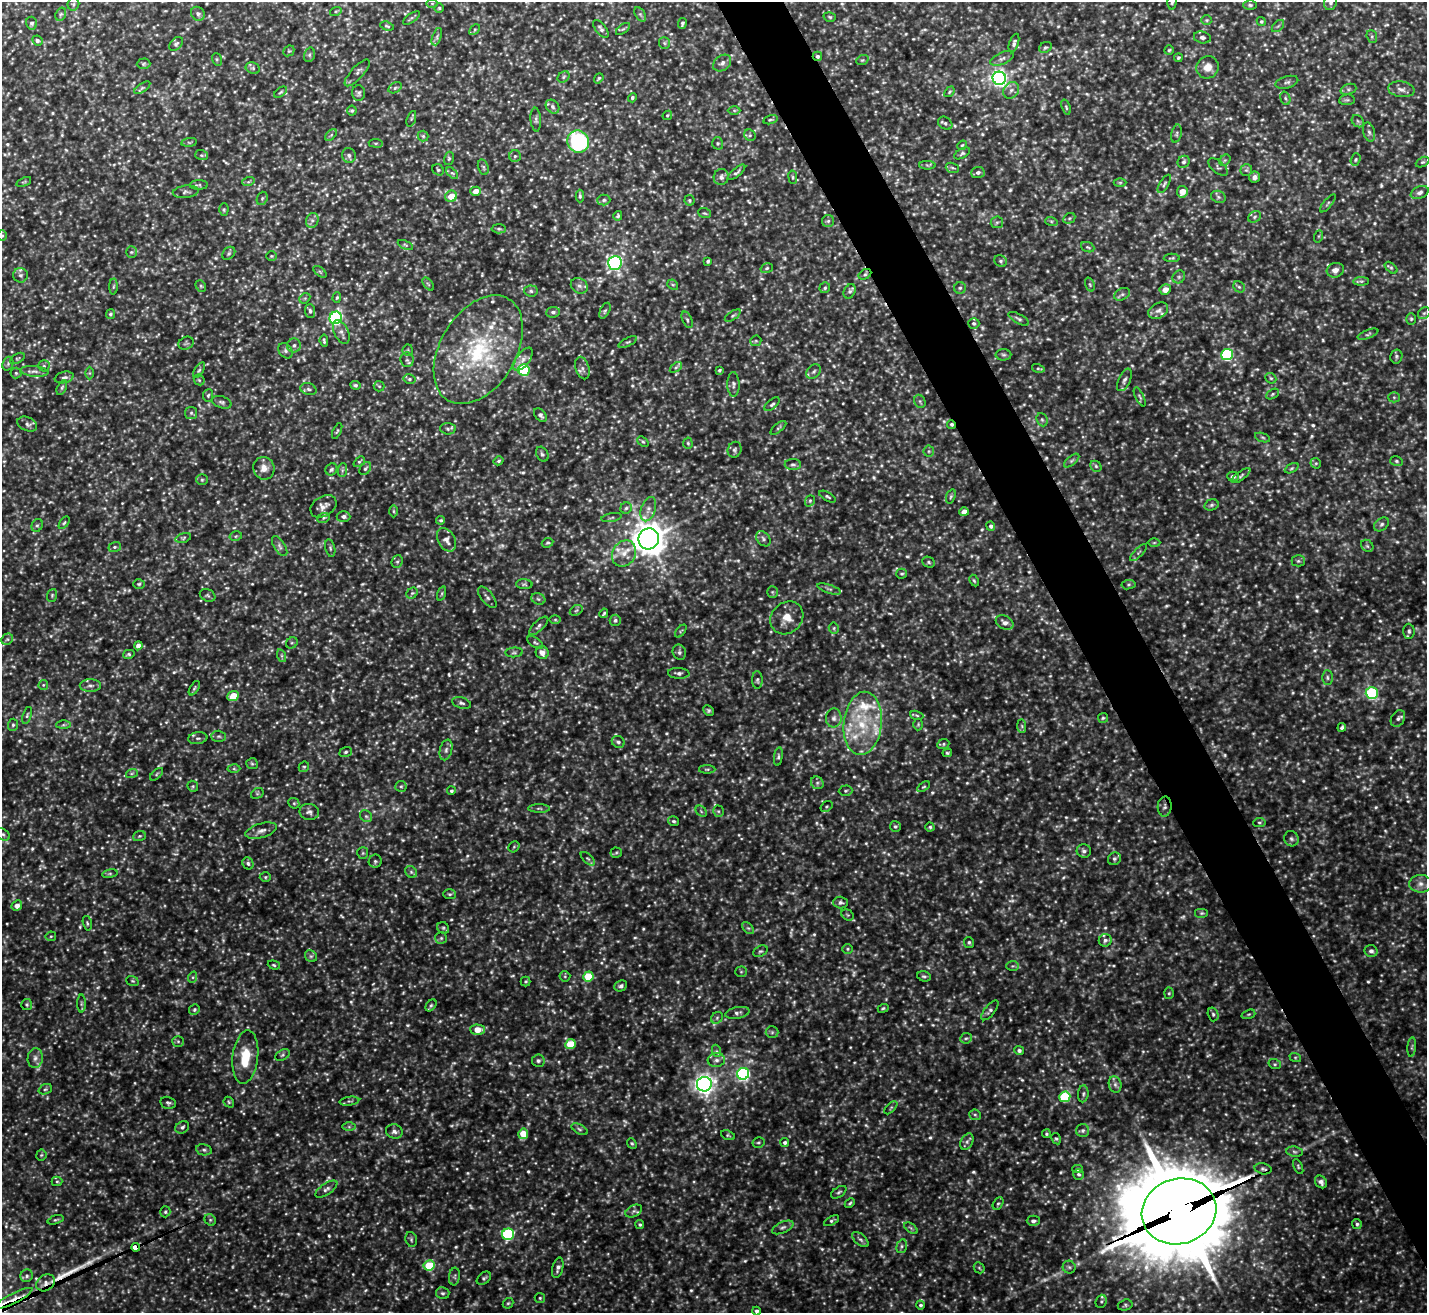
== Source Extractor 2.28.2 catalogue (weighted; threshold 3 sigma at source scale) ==
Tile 6 of 4 x 4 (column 2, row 2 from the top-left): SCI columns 1425-2849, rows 2777-4087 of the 5699 x 5686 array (HDU 1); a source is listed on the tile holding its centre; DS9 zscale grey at full resolution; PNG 1429 x 1315 px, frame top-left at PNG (2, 2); each listed source drawn as its Kron ellipse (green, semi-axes under 4 px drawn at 4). Shown black and unused: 4% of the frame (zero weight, under 3 of 5 exposures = <1% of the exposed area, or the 3 px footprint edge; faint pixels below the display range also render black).
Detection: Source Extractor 2.28.2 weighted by HDU 2 'WHT'; one run over the whole footprint, this tile lists its part. Background 0.207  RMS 0.025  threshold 0.113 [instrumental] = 3 sigma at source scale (4.5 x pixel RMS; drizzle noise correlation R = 1.50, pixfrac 1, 0.05/0.05 arcsec/px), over >= 5 px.
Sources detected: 1134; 84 too faint to see at this stretch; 1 inside a brighter object's white glare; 1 long thin detection or spike segment (spike, bleed or trail) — neither listed nor drawn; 13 inside a brighter listed object's ellipse — not listed separately; of the other 1035, all 500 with FLUX_AUTO >= 3.46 (the completeness limit of this list) listed and drawn (535 fainter detections not listed), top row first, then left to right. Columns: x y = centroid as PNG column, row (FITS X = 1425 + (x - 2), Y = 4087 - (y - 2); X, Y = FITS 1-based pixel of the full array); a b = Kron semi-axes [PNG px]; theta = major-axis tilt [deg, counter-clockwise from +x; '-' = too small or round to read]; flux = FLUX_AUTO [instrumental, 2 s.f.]
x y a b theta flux
1172 2 8 4 -89 4.6
1330 2 8 6 77 6.8
432 3 6 4 0 3.9
73 4 6 5 - 4.9
1250 5 7 5 -1 4.7
439 8 5 5 - 3.5
336 11 6 3 18 3.5
61 14 7 5 71 5.2
198 14 7 6 - 7.2
640 14 8 5 -57 5.3
830 17 6 4 -17 3.9
411 18 10 4 37 4.3
1207 20 5 5 - 3.7
1261 21 5 4 - 3.6
32 23 6 5 - 7
682 24 5 3 - 4.9
387 26 7 4 -17 3.6
1278 26 7 4 44 4.6
601 29 10 5 -52 8.1
623 29 8 4 36 4
475 30 6 4 46 3.8
1372 36 6 5 - 4.6
437 37 9 4 70 5.9
1202 37 8 6 -13 8
37 41 5 5 - 6.3
664 43 6 5 - 4.5
1014 43 9 4 72 7.1
176 44 8 5 45 6.2
1045 47 6 5 - 4.6
1169 50 5 4 - 3.6
289 51 6 5 - 4.1
309 55 7 5 73 5.3
817 56 5 4 - 5.6
1002 58 12 6 23 9.6
1178 58 4 3 - 3.6
217 59 6 5 - 3.7
862 60 6 4 20 3.8
722 63 10 7 38 9.9
143 64 7 5 2 4.1
1208 67 11 11 - 25
253 68 7 5 -21 5.2
357 73 17 6 48 11
563 77 6 5 - 4.9
599 78 5 3 - 3.7
999 78 7 6 - 910
1287 82 12 6 16 7.8
142 88 9 4 34 4.9
395 88 7 5 31 4.7
1348 89 8 5 19 5.7
1401 89 13 7 -8 14
1011 90 9 7 54 11
280 92 7 4 37 3.9
949 92 6 4 50 3.7
359 93 8 6 -86 6.3
632 98 5 4 - 4
1285 98 7 5 -72 4.4
1347 100 8 5 7 4.9
552 107 7 6 - 7.9
1066 107 8 4 -72 4
734 110 6 4 -1 3.7
352 111 5 5 - 4.2
667 115 5 4 - 3.5
411 119 8 3 71 3.5
536 120 12 5 -85 6.8
770 120 7 4 15 3.9
1358 121 7 5 -46 4.5
945 123 8 6 -36 6.1
1369 132 10 6 -74 7.8
1177 134 9 5 78 5
331 135 7 4 46 4
750 135 6 5 - 4.6
423 136 5 5 - 4.3
578 141 11 10 - 250
189 142 8 4 7 3.6
376 143 7 3 -7 3.5
718 143 6 5 - 3.8
962 145 5 4 - 3.6
962 153 8 4 30 5.1
202 155 6 5 - 3.9
349 155 8 6 -73 7.1
515 156 6 6 - 5.5
449 158 7 5 75 4.3
1225 160 6 5 - 4.5
1355 160 6 5 - 4
1184 162 6 5 - 5.4
1422 162 7 4 25 4.5
927 165 8 4 -2 4.4
483 167 8 5 -73 5.4
1218 167 11 6 -41 5.9
952 168 7 5 -19 4.7
438 170 6 5 - 4.1
1246 170 6 6 - 5.3
736 172 11 3 40 6.3
978 172 6 5 - 7.7
452 173 7 4 -43 4.2
721 177 8 7 - 10
793 177 7 3 -82 3.5
1255 177 6 5 - 10
24 182 8 4 22 3.5
248 182 6 4 18 3.6
1120 182 6 4 0 3.6
1164 184 10 4 59 5.8
199 185 9 4 1 4.8
476 191 5 4 - 23
186 192 13 6 5 8.3
1182 192 6 5 - 27
1420 192 9 6 23 8.6
451 196 6 5 - 43
580 196 6 4 -90 4.5
1218 197 8 6 -23 6.2
262 198 7 5 69 4.4
604 200 6 5 - 4.6
689 200 5 5 - 3.5
1328 203 11 3 50 4.2
224 210 6 4 89 3.7
705 213 6 4 -19 3.8
618 216 5 4 - 4.2
1254 217 7 5 38 5.4
1069 218 6 5 - 4.3
312 220 8 6 69 8.8
828 221 6 6 - 5.7
1051 221 6 4 -18 3.6
997 222 6 5 - 5
499 229 7 4 -3 4.9
2 236 5 5 - 3.7
1319 236 6 4 71 3.5
405 245 8 4 -24 3.8
1088 247 7 5 -21 4.6
131 252 5 5 - 4.5
229 253 7 5 46 5
271 256 5 4 - 3.6
1172 258 8 4 1 4
708 261 3 3 - 4.2
1001 261 6 5 - 5.9
615 263 7 6 - 600
767 268 6 4 18 4.2
1391 268 7 4 -40 4
1335 270 9 7 16 15
320 272 8 4 -37 4
865 274 7 4 29 4.9
20 275 7 7 - 8.2
1179 277 7 6 - 5.6
1361 281 8 4 0 4.6
428 284 7 3 -52 3.7
1090 284 7 4 -70 4.2
673 285 6 4 -42 3.9
201 286 6 5 - 4.3
579 286 9 7 -34 10
113 287 8 4 88 4.1
1239 287 6 5 - 5.5
825 288 5 5 - 4.9
960 288 6 5 - 5.8
1165 289 5 5 - 19
531 291 7 6 - 5.8
850 291 7 5 61 5.8
1122 294 8 5 28 6.9
337 297 5 4 - 3.8
305 298 6 4 43 3.8
310 311 7 5 -87 6.7
605 311 8 4 65 5.3
1158 311 10 7 29 10
553 312 7 5 6 7.4
1424 313 7 5 43 4.7
110 314 5 4 - 4.8
733 316 9 4 33 4.6
336 318 6 6 - 460
1019 319 11 4 -29 6.2
1411 319 5 5 - 4
687 320 8 4 -66 5.4
974 323 5 5 - 5.7
341 332 12 7 -64 13
1368 334 11 4 21 5.2
324 341 6 3 -84 4.2
756 341 5 5 - 3.6
628 342 10 4 25 4.7
186 343 8 6 27 5.3
294 345 7 6 - 8.2
408 350 5 5 - 3.6
478 350 59 38 59 310
285 351 8 6 -54 7.9
1004 355 8 5 -1 5.7
1227 355 6 5 - 280
1396 356 7 6 - 5
17 358 8 4 29 3.7
523 359 13 6 53 13
407 360 7 6 - 7.1
8 364 7 5 71 4.8
44 366 5 5 - 4.6
676 367 7 4 36 4.8
582 368 11 7 -73 10
1038 368 6 4 -14 3.6
199 370 8 3 57 4.8
524 370 6 5 - 200
720 370 4 3 - 4.2
34 371 14 5 -5 10
814 371 8 6 45 7.4
16 373 5 5 - 3.9
89 373 6 4 -90 3.6
64 377 9 5 13 8.1
1271 378 6 5 - 3.9
409 379 6 5 - 4.5
199 380 6 4 -45 3.7
1124 380 12 6 64 8.9
733 384 12 6 -89 8.4
355 385 5 4 - 4.9
379 386 5 5 - 3.7
62 387 8 4 63 4.3
308 389 8 6 -18 7
1272 394 7 4 28 4
208 395 6 5 - 4.5
1140 397 10 4 -64 4.6
1394 397 5 5 - 3.9
920 401 7 5 -64 4.3
222 402 10 6 -17 6.4
772 404 9 4 40 5.1
191 413 6 6 - 5.4
540 415 8 5 -48 8.2
1042 420 7 5 -67 5
27 424 10 6 -24 9.1
951 424 5 4 - 5.2
778 428 9 3 40 3.8
448 429 8 6 -3 6.2
337 431 8 3 66 3.6
1263 437 8 3 -19 4.3
643 442 6 4 -40 3.8
688 443 5 4 - 3.7
734 450 8 6 66 6.7
929 451 5 5 - 4.3
542 454 8 5 -61 6
498 461 5 4 - 4.2
1072 461 9 4 39 5.5
1396 461 6 5 - 4.2
359 462 6 4 41 3.9
1316 463 5 5 - 3.7
793 464 8 5 0 5.7
1096 466 6 5 - 4.3
264 468 11 10 - 20
1292 468 7 4 27 4.2
331 469 6 5 - 5.4
365 469 7 5 50 5
342 470 7 4 88 4.6
1233 476 6 5 - 9.2
1241 476 11 4 37 5.9
202 480 6 5 - 4.2
951 496 7 4 71 4.2
828 497 9 4 -28 4.6
810 501 6 4 69 3.9
1211 505 7 5 17 5.6
323 506 14 10 33 16
626 508 6 5 - 5.3
648 509 12 7 72 17
393 511 6 4 -89 3.8
964 512 4 4 - 21
343 517 7 5 -1 8.7
324 518 6 5 - 4.1
611 518 10 3 9 4.9
441 520 4 4 - 4
64 523 7 3 53 3.5
1382 524 8 6 39 6.6
37 525 6 5 - 5.6
991 526 4 4 - 6.3
236 536 6 4 13 4.3
183 538 8 4 18 4.3
649 539 10 10 - 4900
763 539 8 6 -48 7.4
446 540 13 8 -62 16
548 543 6 4 26 3.9
1154 543 6 4 1 3.7
280 546 11 5 -57 8.3
1367 546 7 5 -45 5.4
115 547 6 5 - 4.7
330 548 9 5 -77 5.1
624 553 14 11 57 31
1138 553 11 4 45 5.3
397 561 6 5 - 5.4
1298 561 6 5 - 4.6
929 562 6 5 - 5
902 574 5 5 - 4.3
974 581 6 4 -62 3.6
139 584 6 4 4 3.7
524 584 8 5 -2 4.7
1128 585 7 4 7 3.9
829 589 12 4 -18 7.4
772 592 6 5 - 4.4
412 593 6 5 - 4.2
442 593 7 3 71 3.9
52 595 6 5 - 3.8
208 595 8 6 -26 5.4
487 597 13 6 -51 8.6
538 599 7 5 -22 5.8
576 610 7 4 31 4.5
604 613 5 3 - 3.9
787 618 18 15 45 38
555 620 6 4 0 3.5
615 620 6 5 - 5.4
1005 623 9 6 -26 13
539 626 12 5 44 8
834 628 5 5 - 4.4
681 631 7 3 51 3.7
1409 631 7 5 -87 6.2
7 639 6 5 - 4.8
535 642 9 4 -33 5.2
292 643 6 5 - 4
138 646 4 4 - 11
514 652 9 5 4 5
679 652 8 6 -70 7
542 653 7 6 - 17
129 654 6 4 14 4.2
282 656 6 4 -71 4.7
679 673 11 5 -4 7.6
1327 678 7 5 -89 5.7
757 680 9 5 -89 5.6
43 685 5 4 - 3.7
90 686 10 6 0 10
194 688 8 4 59 4.3
1372 693 6 6 - 300
233 696 6 5 - 56
461 703 9 5 -17 6.7
708 710 5 5 - 4.7
27 715 9 4 71 5.1
917 715 7 4 -19 3.7
834 718 9 8 - 12
1103 718 5 5 - 4
1398 719 9 6 58 8.7
863 723 31 19 84 130
918 724 6 5 - 3.6
13 725 6 5 - 5.2
63 725 7 4 1 4.3
1022 726 7 4 -88 4.9
1342 727 4 4 - 5.7
219 736 7 5 -1 5.5
198 738 9 6 7 8
618 742 7 5 -35 7.2
943 744 6 5 - 4.3
446 750 10 6 76 9.2
346 752 6 5 - 4.8
947 753 5 4 - 3.8
778 757 9 4 81 5.1
252 764 6 5 - 4.3
304 767 5 5 - 3.9
234 769 6 4 -1 4.6
707 769 8 3 0 3.5
132 773 6 4 19 3.8
157 774 8 4 42 4.3
817 783 7 6 - 6.3
193 786 6 5 - 4
401 786 5 5 - 4.4
924 787 7 4 34 3.6
451 791 4 4 - 4.5
845 791 7 5 2 4.7
257 793 7 5 30 4
294 803 6 5 - 3.7
826 806 6 5 - 3.9
1165 807 10 7 87 8.4
539 808 11 4 -1 4.8
701 811 6 4 -46 4.2
718 811 5 5 - 4.1
309 812 10 8 -11 11
366 816 6 5 - 5.3
674 821 5 5 - 4.3
1259 822 6 4 6 4
895 826 5 5 - 4.7
930 827 4 4 - 4.2
261 831 16 7 16 14
3 834 8 5 -38 6.2
139 836 6 5 - 4.5
1291 839 8 7 - 7.2
514 847 6 5 - 3.9
1084 851 7 6 - 8.1
363 853 6 5 - 4
616 853 6 5 - 4
588 859 9 4 -44 4.8
1114 859 7 6 - 5.8
375 861 6 6 - 5.2
248 863 6 5 - 5.4
411 872 6 5 - 5.2
110 874 8 4 8 4.1
265 877 5 5 - 4.1
1420 884 11 9 2 17
450 894 6 5 - 4.8
841 902 7 6 - 6.9
17 906 6 4 47 18
1202 913 7 5 0 4.6
848 915 6 5 - 4
87 923 7 4 -76 4.1
443 928 6 5 - 5.1
748 928 7 4 -43 4.9
51 936 5 5 - 3.5
441 938 6 6 - 4.7
1105 940 6 6 - 8.2
969 942 5 5 - 4.9
847 949 5 5 - 3.9
760 951 8 5 28 5
1371 951 6 6 - 9.4
311 956 6 5 - 5.1
274 965 6 4 -20 3.8
1013 966 6 5 - 4.4
741 972 5 5 - 3.5
565 976 5 5 - 3.5
588 976 5 5 - 97
924 976 7 5 -16 5.2
193 977 6 4 72 3.7
132 981 6 4 -19 3.7
525 981 5 5 - 3.7
621 986 6 5 - 6.4
1169 993 6 5 - 3.8
81 1004 9 4 89 5.4
27 1005 5 5 - 4.4
431 1005 7 4 53 4.3
883 1008 5 3 - 3.5
194 1010 5 5 - 4.3
990 1010 12 5 51 7.5
737 1013 12 5 11 8.4
1213 1014 7 5 -75 5.5
1248 1014 7 4 19 4
717 1018 6 5 - 4.9
477 1030 7 5 -2 33
772 1032 6 6 - 5.4
966 1038 6 5 - 5
178 1041 6 5 - 4.3
570 1044 5 5 - 82
1412 1047 10 3 85 4.7
1019 1050 5 4 - 6.5
717 1051 6 4 -70 4.2
282 1055 8 5 27 4.7
245 1057 27 12 84 69
1295 1057 6 4 -19 3.6
35 1058 10 7 82 11
716 1060 9 7 6 10
538 1061 6 6 - 5.8
1275 1064 6 5 - 4.4
743 1074 6 6 - 490
704 1084 7 7 - 1400
1115 1084 8 6 -75 8.4
45 1089 7 5 21 4.6
1083 1094 8 5 87 5.5
1065 1097 5 5 - 170
349 1101 10 4 7 5.3
229 1102 6 4 -48 3.7
168 1103 8 6 -13 6
891 1108 8 3 45 3.5
975 1115 6 5 - 4.3
182 1127 7 5 32 7.6
349 1127 6 4 0 4.3
579 1129 9 4 -27 5.4
1083 1130 6 6 - 6.9
394 1131 8 7 - 9.7
523 1134 5 5 - 49
1046 1134 4 4 - 3.6
728 1135 7 4 -21 3.7
1056 1139 6 4 -60 4.2
785 1142 4 4 - 5.7
967 1142 9 5 63 7.1
632 1143 6 4 -49 3.9
758 1143 6 5 - 4
204 1150 8 5 -10 6.1
1295 1152 8 5 -8 5.8
41 1155 5 5 - 3.7
1298 1166 8 3 -65 3.6
1077 1169 5 4 - 4.1
1263 1169 8 5 -13 6
1078 1174 6 5 - 4.5
57 1181 5 4 - 4.1
1321 1182 7 5 -50 9.7
326 1189 12 5 34 9.2
839 1192 9 5 33 5.5
850 1203 6 3 46 4
998 1203 7 5 61 4.4
634 1211 9 5 25 7.4
1179 1211 38 32 18 36000
165 1212 5 5 - 3.9
55 1220 8 4 17 4.2
210 1220 6 5 - 4.3
831 1221 8 4 28 5
1033 1221 6 5 - 7.9
1357 1224 5 4 - 5
640 1225 4 4 - 4
783 1227 11 5 25 7.8
911 1228 8 4 -37 4.6
508 1234 6 5 - 280
411 1239 8 5 -76 5
860 1240 10 5 -41 7.8
902 1246 7 5 75 5.4
136 1247 4 4 - 190
429 1265 5 5 - 92
1069 1267 6 6 - 5.9
558 1268 10 5 77 9.6
979 1268 6 5 - 3.5
27 1276 6 6 - 5.7
454 1277 9 5 83 6.5
484 1278 8 5 40 5.9
46 1283 10 7 34 14
443 1293 7 6 - 5.5
14 1298 21 5 27 29
540 1298 5 5 - 3.9
1101 1301 7 5 69 4.9
508 1303 6 4 42 3.8
920 1305 4 4 - 5.1
1125 1305 7 5 15 5.1
756 1311 4 4 - 6.9
Overlapping masked pixels (flux is a lower limit): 9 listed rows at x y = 817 56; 722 63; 951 424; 1165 807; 1263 1169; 1179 1211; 136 1247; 46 1283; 14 1298
Isophote crosses this tile's border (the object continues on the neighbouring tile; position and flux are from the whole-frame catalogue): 5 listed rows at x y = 1172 2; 1330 2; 2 236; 3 834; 756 1311